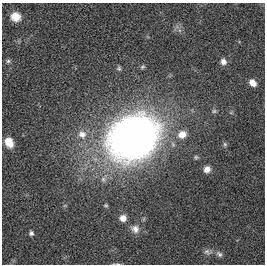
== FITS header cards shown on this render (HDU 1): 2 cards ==
NAXIS1  =                  263
NAXIS2  =                  262

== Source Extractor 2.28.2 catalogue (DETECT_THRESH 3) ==
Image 263 x 262 px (HDU 1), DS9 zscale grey, 1 PNG px = 1 image px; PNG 267 x 266 px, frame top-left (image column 1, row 262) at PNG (2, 3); no overlay
Background 0.00487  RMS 0.032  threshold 0.095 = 3 sigma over >= 5 px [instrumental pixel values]
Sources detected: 24; all 24 listed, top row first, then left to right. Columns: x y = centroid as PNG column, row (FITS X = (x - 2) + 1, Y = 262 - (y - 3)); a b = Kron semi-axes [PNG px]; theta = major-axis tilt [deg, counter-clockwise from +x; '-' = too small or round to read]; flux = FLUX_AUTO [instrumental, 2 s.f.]
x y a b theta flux
15 17 10 9 - 25
8 61 6 5 - 4.1
223 61 9 8 - 11
142 67 7 5 32 3.9
119 68 6 5 - 4.1
252 83 8 6 -47 16
214 111 7 5 0 4.2
231 112 6 4 19 2.7
82 134 13 11 -45 24
182 134 12 10 24 24
133 135 32 27 37 2100
9 142 9 7 -65 35
225 144 7 5 -69 4.1
196 157 6 5 - 3.9
207 169 8 7 - 13
103 179 9 7 -49 9.6
106 205 5 5 - 3.1
65 206 6 3 -19 2.4
123 218 7 7 - 19
135 229 13 11 -32 17
31 233 6 6 - 5.6
208 252 13 8 -12 9.5
219 254 9 7 -41 7
118 264 7 4 -1 3.2
At the frame edge (FLAGS 8, measured only in part): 1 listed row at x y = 118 264